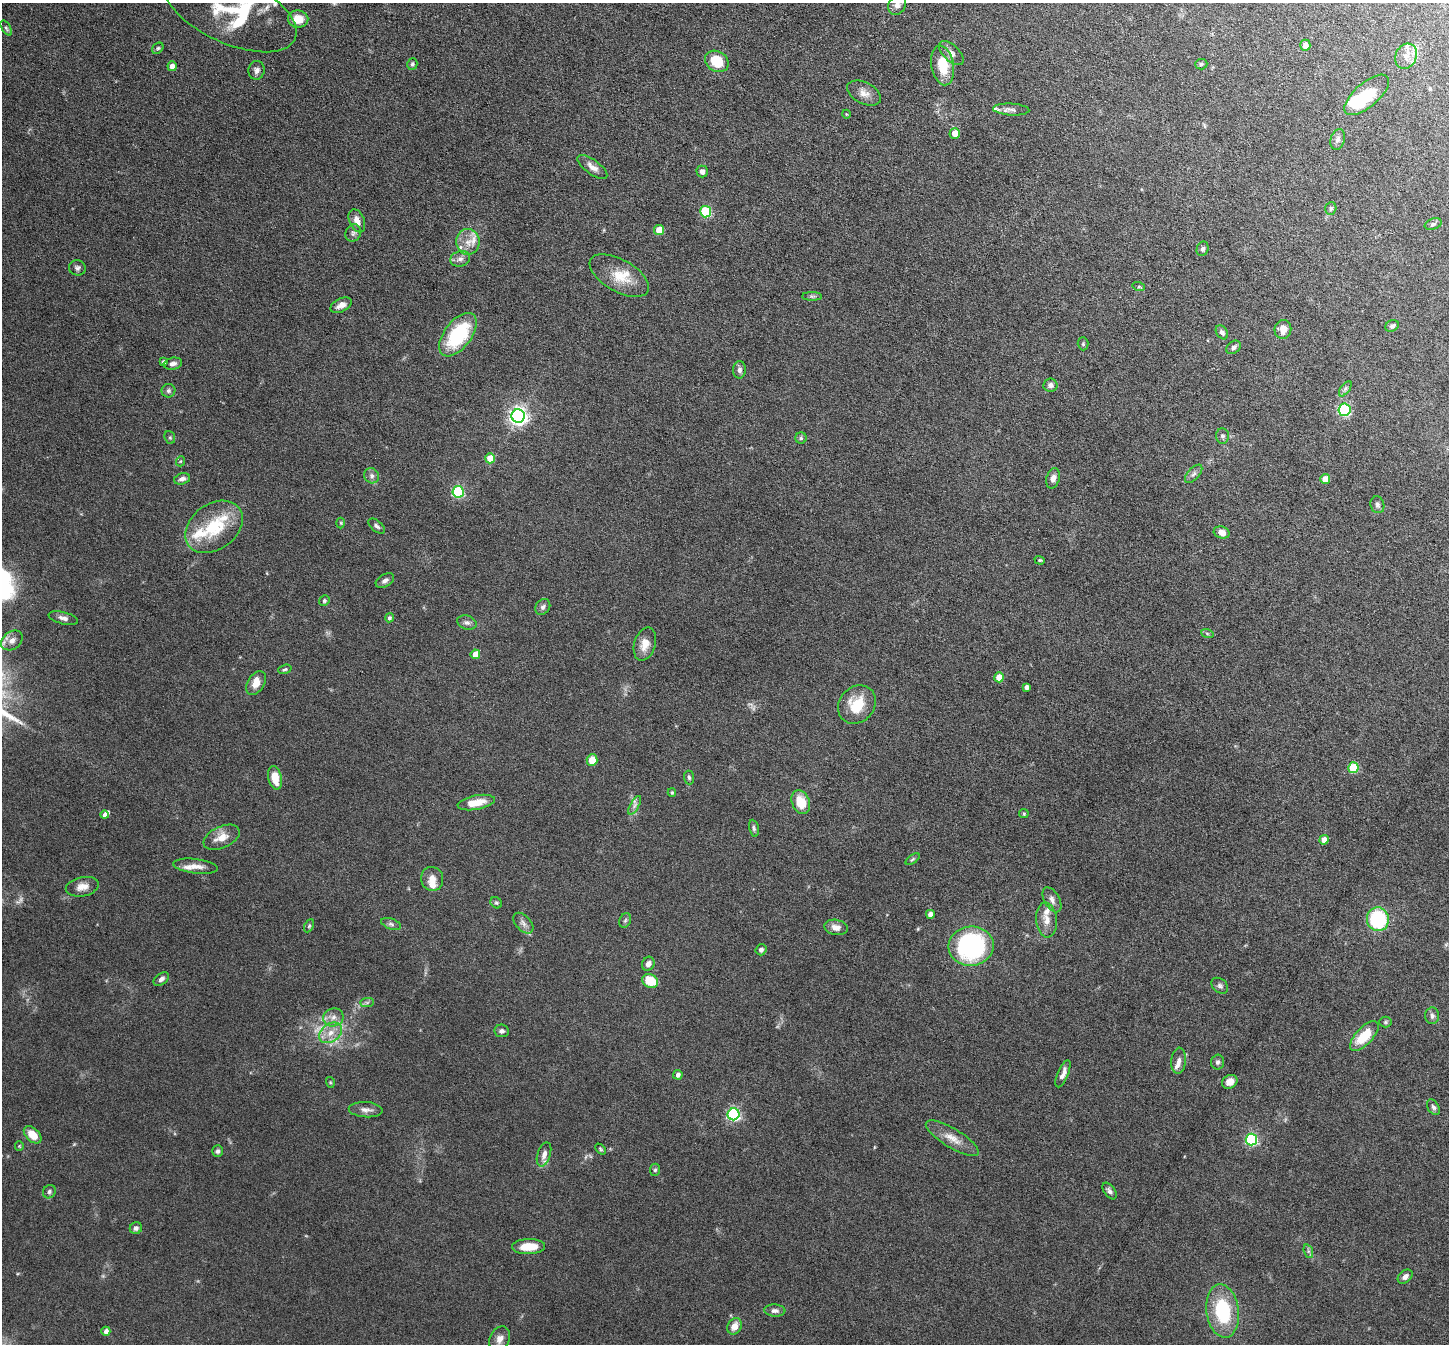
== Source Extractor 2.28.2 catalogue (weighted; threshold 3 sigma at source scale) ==
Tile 10 of 4 x 4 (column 2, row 3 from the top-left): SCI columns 1449-2895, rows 1490-2831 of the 5791 x 5800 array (HDU 1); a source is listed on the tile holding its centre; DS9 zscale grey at full resolution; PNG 1451 x 1346 px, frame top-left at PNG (2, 3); each listed source drawn as its Kron ellipse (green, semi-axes under 4 px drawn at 4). Nothing masked; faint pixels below the display range render black.
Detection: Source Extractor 2.28.2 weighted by HDU 2 'WHT'; one run over the whole footprint, this tile lists its part. Background 0.102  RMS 0.0046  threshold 0.0189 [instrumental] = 3 sigma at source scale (4.09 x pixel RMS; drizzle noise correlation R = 1.36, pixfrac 0.8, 0.05/0.05 arcsec/px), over >= 5 px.
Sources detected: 174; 3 too faint to see at this stretch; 3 inside a brighter object's white glare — neither listed nor drawn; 18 inside a brighter listed object's ellipse — not listed separately; the other 150 listed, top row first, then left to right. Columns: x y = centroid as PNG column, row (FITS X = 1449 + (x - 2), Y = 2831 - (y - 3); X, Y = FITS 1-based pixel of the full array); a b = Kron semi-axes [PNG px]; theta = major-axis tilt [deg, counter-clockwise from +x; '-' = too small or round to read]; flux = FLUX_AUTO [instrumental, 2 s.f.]
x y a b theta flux
897 5 10 8 57 2.4
230 10 72 33 -25 34
298 19 10 8 -7 5.8
6 28 8 4 -60 0.77
1305 45 5 5 - 3.2
158 48 6 5 - 0.71
951 53 15 8 -44 2.5
1406 56 13 10 64 3.6
717 61 12 10 -33 11
412 64 6 5 - 0.81
1201 64 6 5 - 0.8
172 66 5 4 - 2.9
943 66 20 11 -80 12
257 70 9 8 - 1.9
864 93 18 10 -27 3.8
1367 95 27 12 41 16
1011 109 18 6 -3 2.1
846 114 4 3 - 0.34
955 133 5 5 - 4.9
1338 139 10 7 74 1.8
592 167 17 7 -37 3
702 172 6 5 - 1.8
1331 208 6 5 - 0.84
706 212 6 5 - 34
357 221 12 7 -66 3.5
1433 224 9 5 21 0.96
659 230 5 5 - 8.2
353 233 9 7 62 1.3
468 242 13 11 -88 4.4
1203 249 7 6 - 1.1
460 259 10 7 17 1.9
77 268 8 7 - 1.3
619 276 33 16 -30 11
1139 287 6 4 -18 0.57
812 296 10 4 0 0.85
341 305 11 6 26 2.7
1392 326 7 5 27 1
1283 329 9 8 - 4.1
1222 332 7 5 -55 1.4
458 335 25 13 53 32
1083 344 6 5 - 0.69
1234 347 8 6 36 1.2
163 362 4 3 - 0.96
173 364 9 6 13 1.7
739 370 9 6 88 1.6
1050 385 7 6 - 1.8
1345 389 9 4 54 1
168 391 7 7 - 1.1
1344 410 6 6 - 59
518 416 7 6 - 190
1222 436 7 6 - 1.3
170 437 6 5 - 0.68
801 438 5 5 - 0.79
490 458 5 5 - 7.3
181 461 5 3 - 0.43
1194 474 11 6 48 1.5
372 476 8 7 - 1.4
1053 478 10 6 75 2.1
182 479 8 5 16 1.8
1325 479 5 5 - 4.7
458 492 6 5 - 49
1377 505 8 7 - 1.2
341 523 5 3 - 0.42
377 526 10 5 -39 1.2
214 527 31 23 37 22
1222 533 8 6 -17 3.1
1040 560 5 4 - 0.52
385 581 10 6 31 1.5
324 601 5 5 - 0.68
543 607 8 6 51 1.4
63 618 15 6 -15 2
389 618 4 4 - 0.85
467 623 10 6 -18 1.5
1207 633 6 4 -20 0.67
12 640 12 8 36 2.8
645 644 17 10 73 4.8
475 654 5 4 - 5.1
285 669 7 4 19 0.68
999 677 5 5 - 7.7
256 683 13 8 58 4.1
1026 687 4 4 - 1.6
857 705 20 17 47 12
592 760 6 5 - 6.6
1353 768 5 5 - 21
689 777 7 5 -85 0.81
275 778 12 6 -77 6.8
672 793 4 4 - 0.45
476 802 19 7 11 7
801 802 12 8 -67 8.9
635 805 10 4 60 1.4
1024 814 4 4 - 0.46
104 815 4 4 - 1.4
754 828 8 5 -79 0.93
222 837 19 10 25 5.2
1324 840 5 4 - 4.1
913 859 8 4 35 0.68
195 866 22 7 -7 3.6
432 879 12 11 - 3.5
82 887 17 9 11 3.9
1052 900 14 7 -60 2.3
496 903 6 5 - 0.72
930 914 4 4 - 2.6
1378 919 12 11 - 32
625 920 7 5 68 0.79
1047 920 17 10 -85 4.4
523 923 12 7 -47 2
391 924 10 5 -19 1.2
309 926 7 4 64 0.73
836 927 12 7 -9 2.7
971 946 22 19 6 72
761 950 5 5 - 1.3
648 964 7 6 - 2.4
161 979 9 5 36 1.4
650 981 8 6 -25 11
1220 986 9 6 -41 1.3
367 1002 7 4 1 0.83
1432 1016 8 7 - 1.3
333 1017 10 9 - 2.8
1385 1022 6 5 - 0.66
502 1031 7 6 - 1.4
331 1033 12 9 37 4.4
1364 1036 19 8 47 12
1178 1061 13 7 85 2.2
1218 1062 7 6 - 1.1
1063 1074 14 5 67 2.5
678 1075 5 4 - 1.6
330 1082 5 3 - 0.41
1230 1082 8 6 30 2.7
1433 1107 8 5 -57 1.2
366 1110 17 7 -3 2.5
734 1114 6 6 - 70
33 1135 10 6 -43 6.4
952 1138 30 9 -31 5.6
1251 1139 6 5 - 54
19 1146 5 4 - 0.42
600 1149 6 4 -46 0.57
218 1151 6 5 - 0.98
544 1154 12 6 72 2.5
655 1170 6 5 - 0.8
1110 1191 9 5 -55 1.3
49 1192 7 6 - 1
136 1228 6 6 - 1.4
529 1247 16 7 2 8
1308 1251 7 4 -71 0.94
1405 1277 8 6 41 1.7
775 1311 10 6 -3 1.6
1223 1311 27 16 -82 27
734 1326 8 7 - 3.7
106 1331 4 4 - 2
500 1339 13 10 63 3.2
Isophote crosses this tile's border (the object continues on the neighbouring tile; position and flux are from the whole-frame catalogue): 2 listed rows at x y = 897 5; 230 10